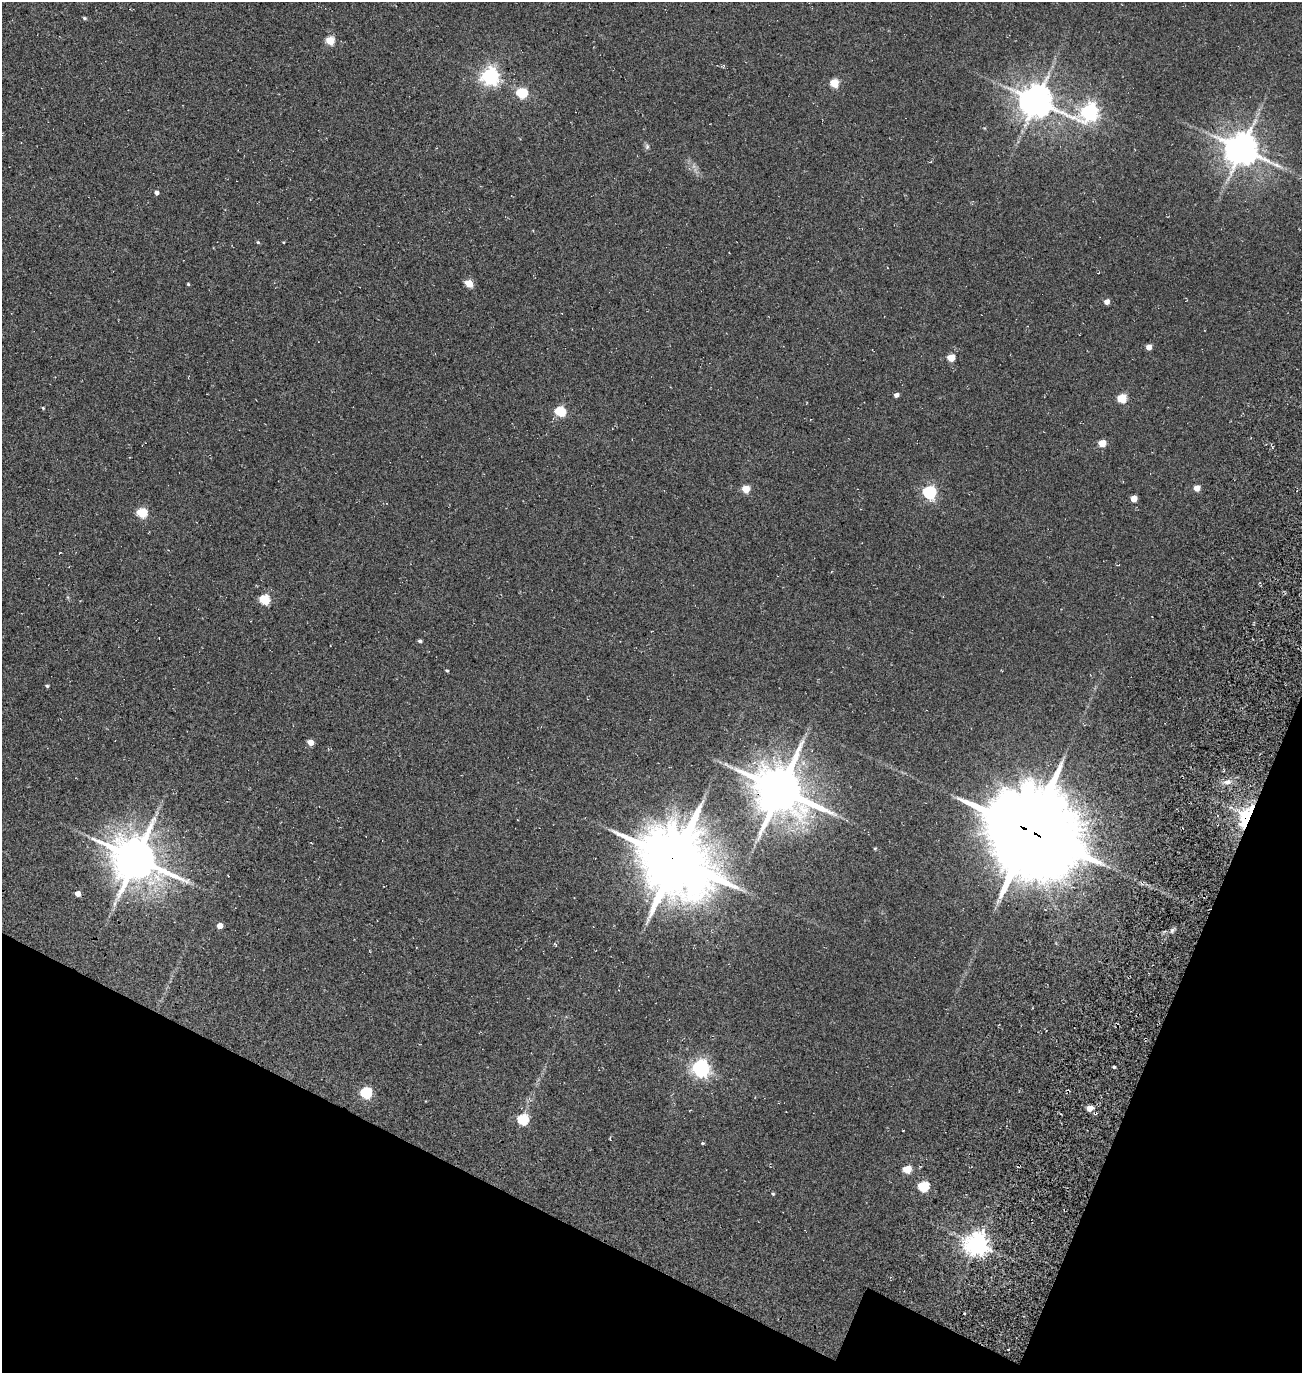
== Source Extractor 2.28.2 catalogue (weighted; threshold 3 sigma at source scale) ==
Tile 15 of 4 x 4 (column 3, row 4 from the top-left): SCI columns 3082-4381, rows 245-1615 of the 5922 x 5903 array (HDU 1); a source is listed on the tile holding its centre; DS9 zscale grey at full resolution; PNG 1304 x 1375 px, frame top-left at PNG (2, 2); no overlay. Shown black and unused: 16% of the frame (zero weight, under 3 of 5 exposures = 11% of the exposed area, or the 3 px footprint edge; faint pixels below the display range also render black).
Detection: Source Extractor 2.28.2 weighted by HDU 2 'WHT'; one run over the whole footprint, this tile lists its part. Background 0.0815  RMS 0.026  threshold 0.118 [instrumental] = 3 sigma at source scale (4.5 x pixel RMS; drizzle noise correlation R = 1.50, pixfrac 1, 0.05/0.05 arcsec/px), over >= 5 px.
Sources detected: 56; all 56 listed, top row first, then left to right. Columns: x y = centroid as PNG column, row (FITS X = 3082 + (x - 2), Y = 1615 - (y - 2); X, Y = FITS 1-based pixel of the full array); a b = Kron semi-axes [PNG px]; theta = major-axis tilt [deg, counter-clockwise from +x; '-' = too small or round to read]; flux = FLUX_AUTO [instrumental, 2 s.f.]
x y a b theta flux
84 18 4 4 - 3.7
330 41 5 5 - 89
490 76 6 6 - 1100
834 83 5 5 - 93
522 93 5 5 - 170
1036 101 9 9 - 5400
1090 112 8 7 - 940
647 147 7 5 89 5
1242 149 10 9 - 5300
157 192 5 5 - 8.1
258 242 5 4 - 2.9
283 242 3 2 - 1.7
469 283 5 5 - 58
188 284 3 3 - 3.1
1107 302 5 4 - 17
1149 347 4 4 - 20
951 357 5 5 - 55
896 395 4 4 - 11
1122 398 5 5 - 100
43 408 3 3 - 2.8
560 411 5 5 - 160
1102 443 5 5 - 54
1197 488 5 4 - 24
746 489 5 5 - 59
929 492 6 6 - 440
1134 499 5 4 - 30
142 513 5 5 - 140
265 599 5 5 - 160
420 641 4 4 - 4.6
447 671 4 3 - 3.1
47 686 4 3 - 3.9
310 742 5 4 - 28
727 765 15 2 -32 7.2
1227 782 10 6 9 11
780 790 14 13 - 14000
1245 816 32 14 66 120
1030 831 28 23 -32 45000
875 848 4 4 - 2.5
136 858 14 12 -28 11000
675 860 21 18 -41 25000
228 876 3 2 - 1.4
78 894 4 4 - 22
115 903 7 4 71 5.8
220 926 4 4 - 21
1172 930 6 5 - 6
555 945 5 3 - 2.3
1114 1067 3 3 - 3.4
701 1068 7 6 - 990
366 1093 6 5 - 230
1090 1108 5 4 - 31
523 1119 6 5 - 190
702 1143 5 4 - 2.9
907 1169 5 5 - 80
923 1186 6 5 - 190
773 1194 4 4 - 3
977 1244 7 7 - 2100
Overlapping masked pixels (flux is a lower limit): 3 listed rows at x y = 1245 816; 1030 831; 675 860